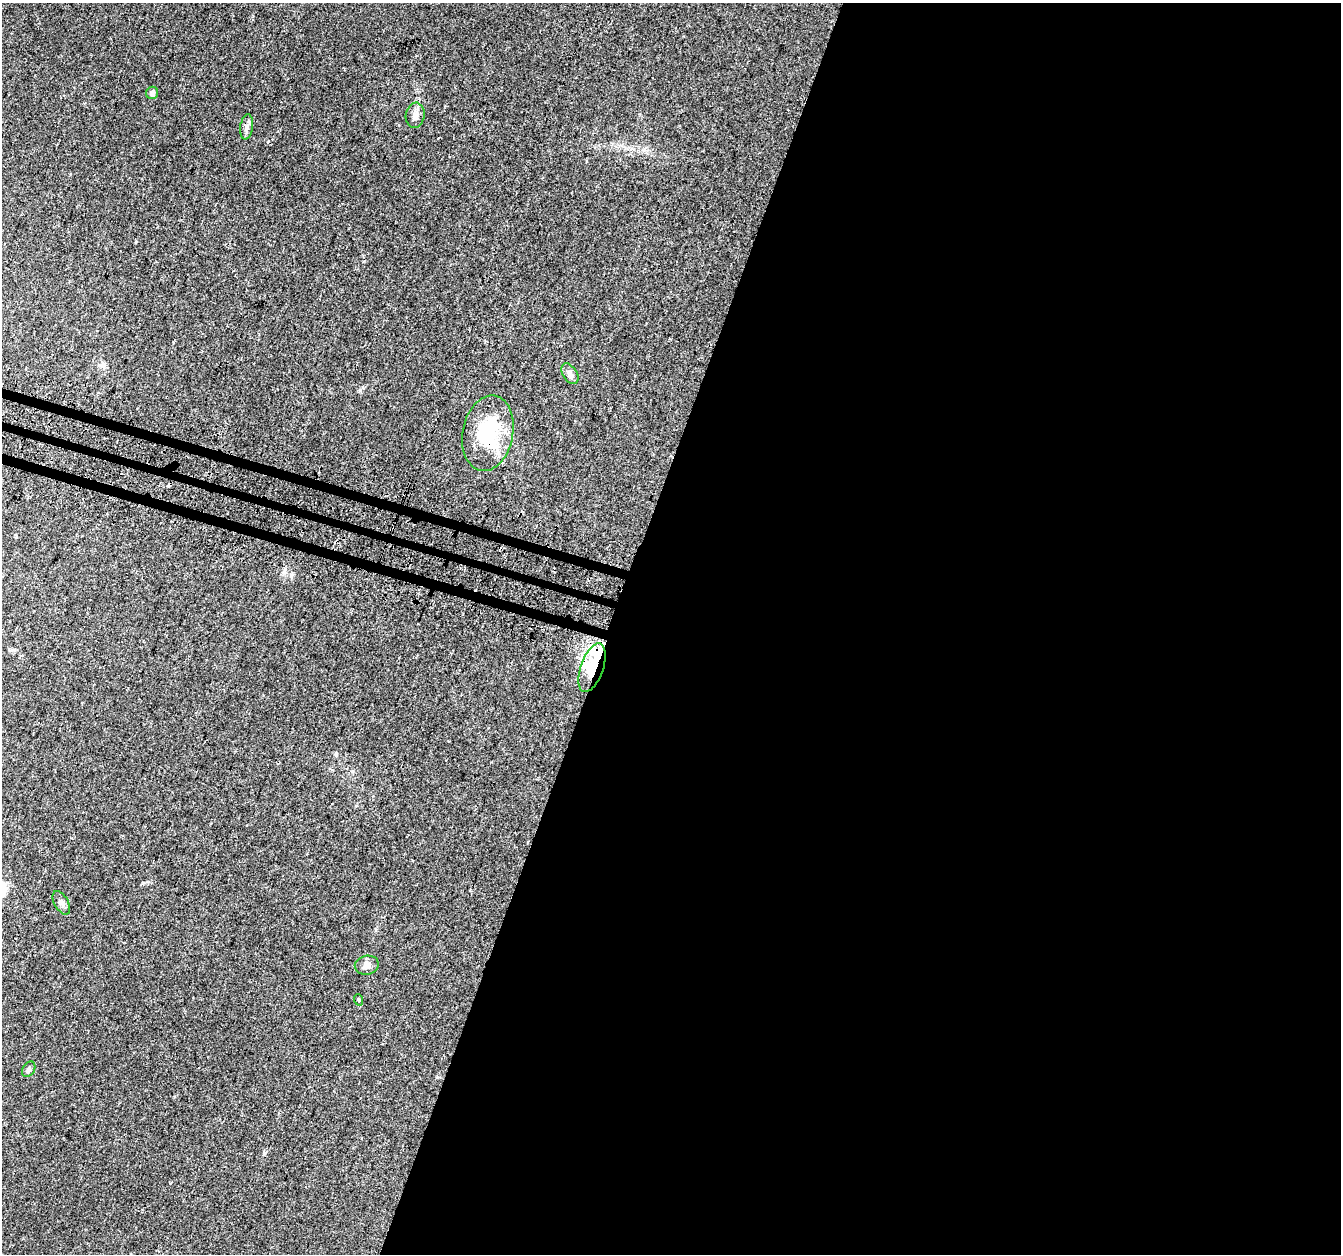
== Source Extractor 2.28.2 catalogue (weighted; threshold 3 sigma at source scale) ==
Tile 12 of 4 x 4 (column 4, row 3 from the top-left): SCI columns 4050-5388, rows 1589-2840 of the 5408 x 5619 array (HDU 1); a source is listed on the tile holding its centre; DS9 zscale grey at full resolution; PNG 1343 x 1256 px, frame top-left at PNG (2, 3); each listed source drawn as its Kron ellipse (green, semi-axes under 4 px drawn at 4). Shown black and unused: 56% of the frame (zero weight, under 3 of 4 exposures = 4% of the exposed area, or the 3 px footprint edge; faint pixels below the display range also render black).
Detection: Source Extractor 2.28.2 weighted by HDU 2 'WHT'; one run over the whole footprint, this tile lists its part. Background 0.0279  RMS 0.0034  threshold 0.0155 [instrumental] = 3 sigma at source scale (4.5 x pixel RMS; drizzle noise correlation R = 1.50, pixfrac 1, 0.0396/0.0396 arcsec/px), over >= 5 px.
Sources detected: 13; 2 inside a brighter object's white glare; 1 cosmic-ray / hot-pixel residue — neither listed nor drawn; the other 10 listed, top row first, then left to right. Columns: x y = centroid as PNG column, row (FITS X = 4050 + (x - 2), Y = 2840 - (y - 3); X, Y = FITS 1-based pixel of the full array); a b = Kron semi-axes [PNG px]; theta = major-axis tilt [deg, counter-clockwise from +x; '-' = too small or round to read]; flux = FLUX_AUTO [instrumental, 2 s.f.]
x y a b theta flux
152 93 6 6 - 1.1
415 115 13 9 80 1.9
247 127 12 6 82 1.4
570 374 11 7 -57 1.5
488 433 38 25 79 22
592 668 25 11 71 10
61 903 13 7 -61 1.4
367 965 12 9 11 2
359 1000 6 3 -70 0.36
29 1069 8 6 58 0.82
Overlapping masked pixels (flux is a lower limit): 2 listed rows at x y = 488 433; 592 668
Unlisted compact peaks at least as high as the median listed source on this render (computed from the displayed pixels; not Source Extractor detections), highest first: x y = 360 390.